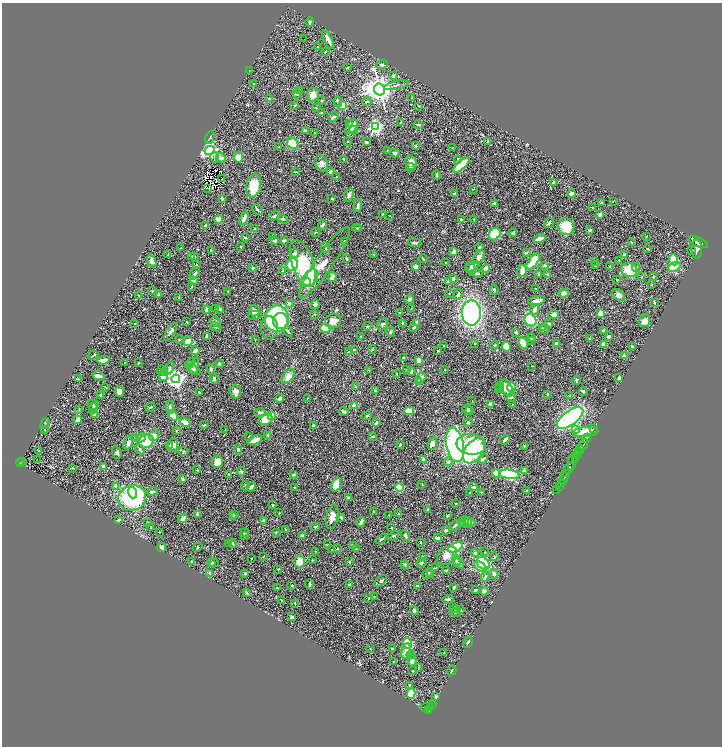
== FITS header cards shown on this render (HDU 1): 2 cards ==
NAXIS1  =                 1440
NAXIS2  =                 1488

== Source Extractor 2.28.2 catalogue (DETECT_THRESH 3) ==
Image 1440 x 1488 px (HDU 1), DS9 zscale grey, zoomed out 1/2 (1 PNG px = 2 x 2 image px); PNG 724 x 748 px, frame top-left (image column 1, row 1487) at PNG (2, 3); each listed source drawn as its Kron ellipse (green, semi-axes under 4 px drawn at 4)
Background 0.589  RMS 0.029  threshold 0.0859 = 3 sigma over >= 5 px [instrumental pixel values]
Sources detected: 599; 49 cannot appear on this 1/2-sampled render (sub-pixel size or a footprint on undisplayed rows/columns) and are neither listed nor drawn; of the other 550, the 500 brightest by FLUX_AUTO listed and drawn (50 fainter detections omitted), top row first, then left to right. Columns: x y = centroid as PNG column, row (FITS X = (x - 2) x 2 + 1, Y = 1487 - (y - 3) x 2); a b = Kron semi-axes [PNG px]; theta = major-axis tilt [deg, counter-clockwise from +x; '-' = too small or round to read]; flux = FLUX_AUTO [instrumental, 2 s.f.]
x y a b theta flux
310 22 5 2 - 8.3
303 39 2 1 - 23
328 40 10 3 -63 38
318 46 3 2 - 3.4
325 52 3 2 - 3.2
382 65 5 3 - 8.8
347 68 4 3 - 4.7
249 70 3 2 - 2.3
393 76 4 3 - 5.8
254 84 2 2 - 3.7
396 85 12 3 13 13
380 89 6 5 - 6600
299 91 4 3 - 7.5
297 93 5 3 - 7.8
313 95 7 6 - 46
412 98 3 2 - 4.8
269 99 3 3 - 8.1
321 101 2 2 - 5.4
338 102 5 4 - 9.9
367 102 5 2 - 5.3
295 105 3 2 - 4.7
343 105 3 3 - 230
419 106 2 2 - 3.7
316 108 2 2 - 6.8
322 112 3 2 - 6.1
333 117 5 3 - 10
350 123 4 3 - 14
401 123 3 2 - 6.8
418 125 5 2 - 8.6
352 127 8 5 50 52
376 127 4 4 - 960
306 130 3 2 - 12
353 130 4 3 - 6.6
314 133 2 2 - 3
210 137 7 3 67 6
348 142 3 2 - 2.4
366 142 3 2 - 7.8
488 142 3 3 - 4.4
293 143 6 5 - 140
279 146 2 2 - 2.7
415 146 3 3 - 7.3
452 148 2 2 - 2.2
387 150 2 1 - 2.8
210 151 5 4 - 1400
395 153 5 3 - 11
215 157 6 4 -76 12
238 157 5 5 - 36
221 158 5 4 - 21
344 159 4 3 - 4.9
458 159 3 3 - 10
321 163 8 6 -65 23
411 163 7 6 - 35
461 165 10 4 43 200
410 167 4 2 - 4.3
295 172 3 1 - 2.9
331 172 4 3 - 11
436 175 4 3 - 8
337 177 3 2 - 4.9
221 179 2 1 - 2.3
554 182 3 3 - 11
254 186 12 7 79 130
207 189 3 2 - 2.9
473 189 3 1 - 2.2
455 194 3 3 - 14
571 194 4 2 - 32
349 195 7 4 69 18
222 198 4 3 - 8.2
332 199 4 3 - 5.1
613 201 3 2 - 2.4
494 203 4 3 - 7
602 203 4 2 - 3.7
358 205 7 3 85 12
592 208 3 1 - 2.4
257 209 6 2 -43 6.7
382 214 3 2 - 4.4
600 214 3 3 - 22
274 216 5 3 - 11
390 216 3 2 - 2.6
244 218 7 3 65 31
219 219 4 3 - 60
282 219 5 3 - 8.4
461 219 3 3 - 7.8
474 219 3 2 - 3.7
549 223 5 4 - 9.7
323 225 5 3 - 15
205 226 3 3 - 12
566 227 9 8 - 130
357 228 4 2 - 5
255 229 3 3 - 12
359 229 3 3 - 3.9
589 230 3 2 - 6.5
315 232 4 2 - 3.6
513 233 4 3 - 5.5
495 234 7 5 53 190
245 237 4 3 - 3.7
273 237 3 3 - 6.9
646 237 3 2 - 2.4
540 238 6 2 20 51
274 240 3 3 - 23
284 241 4 3 - 8.2
344 241 3 3 - 7.9
632 242 3 2 - 3.9
698 242 10 4 -23 4500
414 243 7 3 -5 9.2
241 247 3 3 - 4.3
479 247 4 3 - 8.6
180 248 3 2 - 2.8
325 248 5 3 - 5.8
648 249 3 2 - 4.1
697 249 9 5 89 4600
691 250 3 2 - 9
211 251 3 2 - 3.3
454 252 2 2 - 99
294 253 5 3 - 19
526 253 3 3 - 6.5
374 254 3 2 - 2.6
168 255 4 2 - 3.6
624 255 4 3 - 9.4
195 256 3 2 - 5.7
192 257 3 3 - 7.3
479 257 7 5 57 25
347 259 3 3 - 8.4
423 259 4 2 - 4.3
619 260 3 2 - 4.2
674 260 5 3 - 160
152 261 7 4 -69 27
533 261 9 3 52 200
595 261 3 2 - 2.2
303 263 24 10 -71 480
324 263 43 8 55 91
445 263 2 2 - 5.3
196 265 3 2 - 3.3
292 265 6 5 - 180
544 265 4 3 - 7.5
472 266 8 4 30 25
595 266 3 2 - 3.5
610 266 3 3 - 3.6
415 267 4 3 - 21
674 267 6 4 23 230
253 268 2 2 - 7.3
471 268 7 3 -73 22
486 268 4 3 - 27
636 268 4 4 - 8.9
283 270 2 2 - 3.3
629 270 8 7 - 120
522 271 6 5 - 28
195 273 7 3 53 14
477 274 5 3 - 7.8
548 274 3 2 - 15
539 275 4 3 - 6.9
642 276 3 2 - 3.2
653 276 3 2 - 6.5
332 277 5 3 - 40
310 278 10 6 48 240
453 279 4 3 - 9.8
193 280 3 3 - 15
617 280 3 3 - 4.1
448 281 4 3 - 7.6
305 282 5 4 - 120
652 285 2 2 - 2.2
192 287 4 2 - 3.5
535 288 2 1 - 2.3
494 290 5 3 - 7.2
152 291 3 2 - 4.2
228 291 4 2 - 3.8
449 293 2 2 - 2.5
564 293 5 3 - 29
158 294 4 3 - 4.8
458 294 5 4 - 11
139 295 3 2 - 2.3
619 295 7 5 -40 23
179 298 4 2 - 3.6
410 299 4 4 - 13
537 300 8 3 11 25
654 302 3 2 - 5.7
289 303 3 3 - 9.4
315 304 5 4 - 11
215 308 2 2 - 2.8
411 308 3 2 - 2.5
220 309 3 2 - 9.2
535 309 5 3 - 21
206 310 4 2 - 9.2
254 311 5 5 - 27
400 313 4 2 - 4.6
471 313 12 9 -90 1400
601 313 3 3 - 72
315 314 2 2 - 2.9
255 315 7 3 11 7.1
554 315 5 3 - 21
277 319 13 12 - 870
530 320 6 5 - 340
281 321 8 7 - 280
333 321 8 7 - 45
644 321 6 5 - 36
186 322 3 2 - 2.4
216 322 5 3 - 18
417 322 4 3 - 12
135 323 2 2 - 4.1
403 323 3 2 - 12
382 324 6 5 - 13
549 324 3 2 - 18
368 326 4 3 - 4.3
215 327 5 2 - 4.4
269 328 11 8 -88 50
414 328 3 2 - 8
542 328 4 3 - 6.1
325 329 5 4 - 130
544 329 5 2 - 4.8
603 331 3 3 - 8.8
170 332 10 3 59 16
288 332 5 3 - 5.6
390 332 5 3 - 6.7
516 332 3 3 - 8.5
207 336 3 3 - 17
361 337 2 2 - 4.3
608 337 3 2 - 22
531 338 4 2 - 4
589 338 3 2 - 3.3
179 339 4 1 - 2.5
255 340 2 2 - 2.2
532 340 3 2 - 2.4
188 341 5 4 - 43
523 343 6 3 -64 80
556 343 3 3 - 15
474 344 2 2 - 2.3
603 344 2 2 - 49
444 345 2 2 - 3
495 345 4 2 - 4
506 346 5 3 - 51
632 347 4 2 - 8.4
372 349 4 2 - 3.9
354 350 3 2 - 8
195 351 4 3 - 19
438 351 2 2 - 3.5
348 352 2 2 - 2.4
93 355 6 2 30 6.9
624 356 2 2 - 38
403 358 4 3 - 4.4
104 360 6 4 9 37
419 360 4 4 - 28
125 362 2 2 - 2.3
138 363 4 3 - 4.4
190 363 6 3 44 22
219 364 4 3 - 7.8
194 366 8 4 75 14
532 366 2 1 - 2.5
169 368 6 3 59 11
211 369 5 2 - 8.1
161 370 4 3 - 6.2
194 370 7 3 -31 13
369 370 3 2 - 3.6
406 370 3 2 - 4.8
445 370 2 2 - 2.4
411 371 4 4 - 9.8
164 372 3 3 - 4.8
396 374 2 2 - 4.4
99 376 6 3 -13 28
163 377 4 4 - 19
288 377 9 5 53 49
421 377 6 4 38 14
619 378 3 2 - 17
78 379 4 2 - 3.7
176 379 4 4 - 2200
214 379 5 3 - 9.3
576 380 4 3 - 6.4
418 381 4 3 - 14
500 386 4 3 - 6.4
106 387 3 2 - 3.4
356 387 4 3 - 4.8
511 387 5 3 - 76
500 388 5 3 - 5.9
506 388 9 5 -62 110
119 391 5 4 - 19
375 391 3 3 - 7.4
583 391 4 3 - 5.3
235 392 7 5 -86 41
199 393 3 2 - 6.5
547 394 3 2 - 3.8
101 395 3 2 - 17
570 396 3 2 - 3.3
511 397 5 3 - 7.1
280 398 5 4 - 12
307 398 3 2 - 2.3
472 401 2 1 - 4.8
490 404 4 3 - 12
512 404 2 2 - 2.8
93 405 5 5 - 12
354 406 2 2 - 100
151 407 5 3 - 5.3
170 407 6 3 -81 14
79 409 3 2 - 2.7
93 409 6 3 66 18
467 409 5 3 - 6
344 411 5 2 - 11
409 411 5 3 - 89
469 411 4 3 - 5.1
260 412 6 3 -3 16
95 415 3 2 - 27
173 415 6 4 -47 45
272 416 2 2 - 100
367 416 5 3 - 6.4
570 418 15 7 36 2000
266 419 7 5 26 120
77 420 3 2 - 61
185 422 6 4 -28 37
376 422 4 3 - 10
468 422 4 4 - 7.1
45 423 6 2 62 3.8
204 425 3 2 - 4.9
313 426 3 3 - 7.4
593 428 2 1 - 10
575 429 3 3 - 49
44 430 2 2 - 2.8
225 430 4 1 - 2.7
176 431 3 2 - 3.7
586 432 13 5 4 270
154 435 5 4 - 32
268 435 4 3 - 28
249 436 3 2 - 2.8
372 436 4 2 - 5.1
134 438 3 2 - 3.5
141 438 5 4 - 12
587 438 5 2 - 1200
255 440 8 3 21 56
505 440 5 2 - 19
146 441 7 6 - 160
128 443 7 4 67 23
432 444 6 4 67 28
471 444 15 10 -6 360
584 444 6 2 62 1400
170 445 2 2 - 24
173 445 6 5 - 23
400 445 3 2 - 7.7
455 445 17 9 -78 1600
524 446 4 2 - 3.2
238 449 5 4 - 8.2
580 449 4 2 - 330
38 450 3 2 - 3.3
140 450 5 3 - 7.5
183 451 6 2 -11 5.8
474 451 14 9 54 290
578 451 4 2 - 370
117 453 6 4 -71 13
578 455 4 2 - 520
38 459 3 1 - 27
423 459 3 3 - 14
483 459 5 3 - 8.5
575 459 4 2 - 290
20 462 4 2 - 63
22 462 2 1 - 3.7
217 462 6 5 - 52
448 462 4 3 - 8
572 462 9 3 80 910
103 466 2 2 - 27
72 468 3 2 - 3.1
569 468 6 2 54 2300
197 470 3 2 - 2.4
241 471 4 3 - 6.3
525 471 4 3 - 13
228 474 3 2 - 2.7
496 474 4 4 - 54
509 474 10 4 -7 440
566 474 2 2 - 540
294 475 4 3 - 6.8
564 477 4 2 - 660
182 479 3 3 - 6.8
563 479 2 1 - 240
561 482 3 2 - 200
336 484 7 4 67 58
422 485 3 2 - 2.7
115 486 4 4 - 16
245 486 4 3 - 4.5
559 486 3 2 - 200
251 487 5 4 - 15
294 487 2 2 - 2.2
400 487 4 4 - 120
474 487 3 3 - 6.9
557 490 3 2 - 45
527 491 3 2 - 6.3
133 492 6 4 -74 120
152 492 5 4 - 13
481 492 3 2 - 3.6
470 493 2 2 - 2.9
132 498 14 12 21 770
348 498 3 2 - 9.9
456 504 2 2 - 3.8
273 505 2 2 - 10
428 510 3 2 - 10
373 511 3 2 - 2.7
279 513 2 2 - 3.1
198 514 4 3 - 20
235 514 4 4 - 8.5
399 514 3 3 - 3.8
389 515 2 2 - 3.2
447 516 3 2 - 4.1
234 517 3 3 - 5.8
332 517 12 6 77 40
341 517 4 3 - 8
183 518 5 3 - 29
119 520 2 2 - 20
264 520 4 3 - 8.5
361 522 5 2 - 13
463 522 5 5 - 14
467 522 6 3 -58 18
470 522 5 4 - 19
147 523 3 3 - 4.3
455 525 6 2 43 12
151 527 3 2 - 3.5
315 527 5 3 - 5.2
391 528 2 1 - 2.5
286 530 3 3 - 4.1
446 530 2 2 - 15
160 532 2 2 - 2.6
276 532 3 2 - 4.1
245 533 4 3 - 8.8
244 535 3 3 - 3.9
302 536 3 3 - 20
393 536 6 3 27 8.6
405 536 5 3 - 13
438 538 4 2 - 22
381 539 6 2 42 6.8
421 542 2 2 - 5.3
228 543 3 2 - 2.6
233 543 4 2 - 9.6
328 545 3 3 - 4.9
353 546 4 3 - 8.7
162 547 4 4 - 13
197 547 5 3 - 5.6
456 547 8 4 24 520
357 548 3 3 - 4.4
337 549 3 2 - 3.9
332 550 3 2 - 3.2
315 551 2 1 - 2.2
485 552 2 2 - 3.4
475 553 4 3 - 6.1
264 556 2 1 - 2.5
422 556 3 2 - 2.6
447 556 11 8 39 38
494 557 3 3 - 5.3
251 558 2 2 - 3.4
312 560 3 2 - 2.7
191 561 3 2 - 2.8
456 561 6 3 -75 7
214 562 5 3 - 5.1
300 562 6 5 - 86
349 562 3 3 - 5
211 563 4 3 - 4.5
422 563 5 4 - 6.9
458 563 6 3 -36 8.3
483 563 7 5 -46 350
405 565 4 3 - 7.8
480 566 7 4 -37 220
435 568 3 2 - 3.1
278 569 3 2 - 3.1
446 571 3 2 - 9.5
210 573 4 3 - 17
428 573 6 2 42 6.8
245 574 4 3 - 6.3
494 574 5 3 - 17
431 575 3 3 - 4.4
485 577 5 3 - 6.5
381 581 7 2 42 6.5
309 584 4 3 - 8.8
349 585 3 3 - 6.7
292 586 2 2 - 5.5
417 586 3 3 - 4.4
454 587 3 2 - 6.8
277 588 2 2 - 3.7
476 590 3 3 - 4.1
484 591 4 3 - 31
247 592 4 2 - 7.7
374 597 3 2 - 2.3
369 598 3 2 - 2.8
448 599 5 3 - 14
281 600 2 1 - 3.3
295 603 2 1 - 3.2
455 609 5 2 - 5.5
461 610 3 2 - 4.1
414 611 4 3 - 14
456 612 4 2 - 3.3
292 617 4 3 - 8.5
468 642 5 3 - 7.5
408 643 5 4 - 160
370 648 3 2 - 2.9
392 649 3 3 - 6.7
406 651 8 5 75 38
444 653 3 2 - 3.6
411 655 4 4 - 7.7
412 661 5 4 - 27
393 662 3 2 - 3.7
418 667 3 1 - 2.4
413 671 2 1 - 3.5
452 671 5 2 - 4.1
410 686 3 2 - 20
411 694 5 4 - 190
436 697 3 2 - 8.7
432 704 3 2 - 130
426 707 7 4 4 560
431 707 2 2 - 170
428 710 3 2 - 370
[50 fainter detections neither listed nor drawn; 49 sub-pixel or undisplayed-footprint detections neither listed nor drawn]